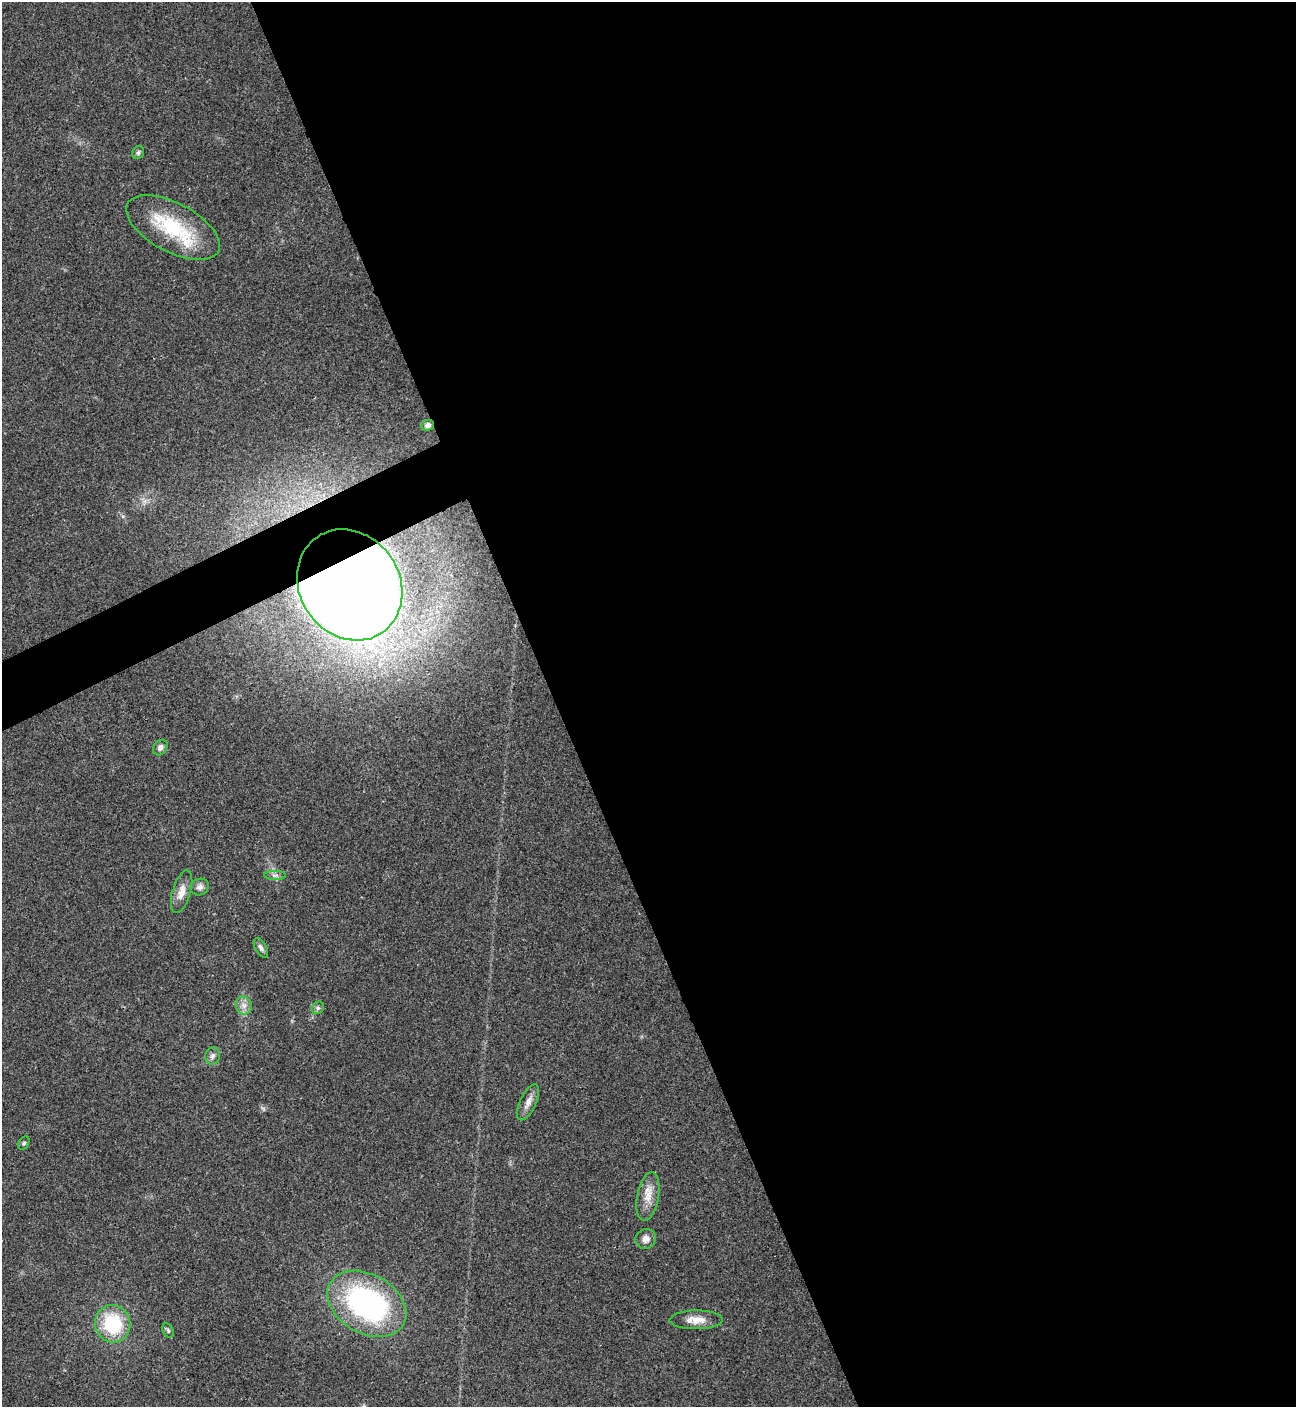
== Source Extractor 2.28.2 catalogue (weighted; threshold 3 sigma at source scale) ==
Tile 8 of 4 x 4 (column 4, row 2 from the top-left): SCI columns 4169-5462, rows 2813-4217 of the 5618 x 5629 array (HDU 1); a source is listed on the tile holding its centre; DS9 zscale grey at full resolution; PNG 1298 x 1409 px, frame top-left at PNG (2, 2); each listed source drawn as its Kron ellipse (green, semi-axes under 4 px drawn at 4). Shown black and unused: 59% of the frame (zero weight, under 3 of 4 exposures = <1% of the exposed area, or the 3 px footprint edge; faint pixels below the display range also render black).
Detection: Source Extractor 2.28.2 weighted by HDU 2 'WHT'; one run over the whole footprint, this tile lists its part. Background 0.021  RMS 0.0041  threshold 0.0186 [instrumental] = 3 sigma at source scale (4.5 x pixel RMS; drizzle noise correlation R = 1.50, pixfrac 1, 0.05/0.05 arcsec/px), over >= 5 px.
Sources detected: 20; all 20 listed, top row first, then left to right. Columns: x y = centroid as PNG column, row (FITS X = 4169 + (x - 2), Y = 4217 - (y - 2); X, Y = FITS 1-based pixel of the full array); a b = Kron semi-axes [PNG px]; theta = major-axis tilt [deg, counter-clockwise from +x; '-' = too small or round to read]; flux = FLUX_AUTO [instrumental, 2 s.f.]
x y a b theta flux
138 153 7 5 59 0.89
173 227 51 24 -28 30
428 425 6 5 - 1.5
350 585 58 50 -56 1200
160 748 8 6 52 1.5
275 875 11 4 0 1.2
200 887 9 8 - 1.8
182 892 22 9 73 4.3
261 948 11 5 -60 1.4
244 1005 9 8 - 2.4
318 1008 7 5 45 0.89
213 1056 9 7 83 1.5
528 1102 19 8 66 3.2
24 1143 7 5 60 0.7
648 1197 25 11 79 5.8
646 1239 10 9 - 2.7
367 1304 42 29 -30 88
696 1320 26 9 1 5.1
113 1324 19 17 -75 25
168 1330 7 5 -63 0.81
Overlapping masked pixels (flux is a lower limit): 2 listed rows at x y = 428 425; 350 585